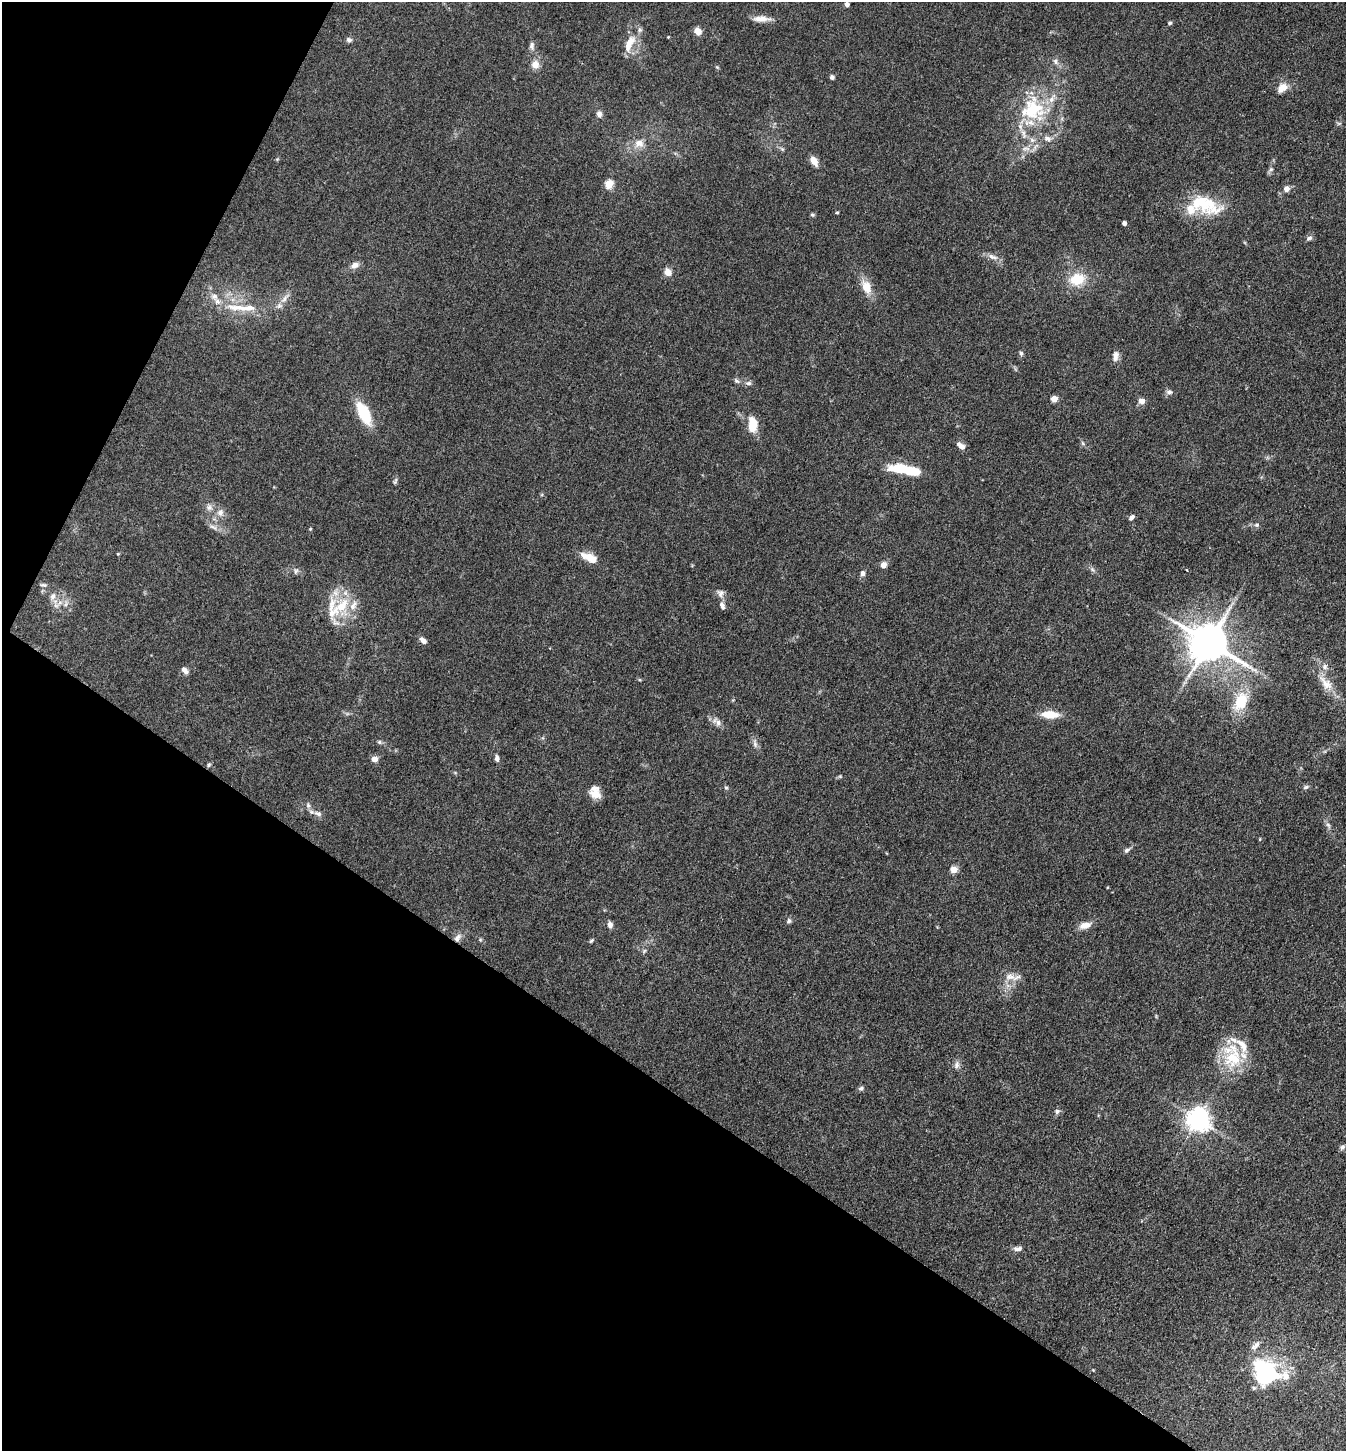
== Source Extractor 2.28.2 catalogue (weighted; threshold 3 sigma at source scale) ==
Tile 9 of 4 x 4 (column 1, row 3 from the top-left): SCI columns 287-1630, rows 1452-2900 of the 5808 x 5800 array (HDU 1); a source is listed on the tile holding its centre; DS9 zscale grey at full resolution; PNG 1348 x 1453 px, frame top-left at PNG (2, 2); no overlay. Shown black and unused: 31% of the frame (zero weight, under 3 of 4 exposures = <1% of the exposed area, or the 3 px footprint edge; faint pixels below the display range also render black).
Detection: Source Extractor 2.28.2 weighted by HDU 2 'WHT'; one run over the whole footprint, this tile lists its part. Background 0.0794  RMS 0.0061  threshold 0.0276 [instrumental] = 3 sigma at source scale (4.5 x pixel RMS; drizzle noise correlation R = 1.50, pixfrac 1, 0.05/0.05 arcsec/px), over >= 5 px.
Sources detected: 127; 5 inside a brighter object's white glare — not listed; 15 inside a brighter listed object's ellipse — not listed separately; the other 107 listed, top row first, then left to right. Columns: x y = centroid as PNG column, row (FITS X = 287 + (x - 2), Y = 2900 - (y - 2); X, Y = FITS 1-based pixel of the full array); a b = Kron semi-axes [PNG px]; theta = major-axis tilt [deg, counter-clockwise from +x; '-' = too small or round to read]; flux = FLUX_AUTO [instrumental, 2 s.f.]
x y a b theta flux
847 4 4 4 - 3.6
762 19 24 7 0 5.9
1169 23 5 4 - 1.1
698 31 6 6 - 7.5
668 37 3 2 - 0.44
349 40 7 7 - 1.7
629 43 26 11 66 10
532 46 12 6 -86 2.3
1055 61 10 6 -56 2.1
535 64 10 9 - 5.1
717 67 5 4 - 0.72
832 77 5 5 - 1.4
1282 88 15 10 39 5.8
1032 109 36 33 -78 44
599 114 9 7 -77 2.3
639 143 13 11 1 5.9
1026 148 14 6 0 3.7
782 149 7 4 -45 1.1
277 159 4 4 - 0.64
814 161 11 6 -55 5.8
1271 169 8 6 44 1.5
609 184 5 5 - 22
1286 189 7 6 - 3.1
1204 204 53 21 -20 29
837 213 4 3 - 0.74
812 215 6 4 -21 0.9
1124 223 4 4 - 2.2
1309 238 8 6 30 1.7
992 257 17 7 -19 3.7
354 265 13 8 27 3.4
668 272 9 8 - 4.5
1077 279 19 15 17 16
866 287 19 11 -66 9.3
215 296 12 11 - 5.4
285 298 20 6 52 4.5
238 308 43 10 -6 16
1021 353 6 5 - 1.3
1116 356 14 8 83 3.4
736 381 9 5 -44 1.5
748 383 9 6 0 1.8
1169 392 8 7 - 2
1054 399 4 4 - 11
1142 401 7 6 - 3.6
364 413 21 10 -63 28
752 428 8 7 - 11
961 446 11 6 -39 3.7
897 469 26 12 0 15
395 481 9 4 56 1.1
209 507 10 9 - 3.2
220 513 11 10 - 4.1
1131 517 8 5 44 1.9
1257 525 7 5 20 1.3
213 527 16 5 -23 2.8
310 529 4 3 - 0.56
118 554 4 4 - 0.59
589 558 22 10 -24 8.3
883 565 7 6 - 3.7
1092 569 6 5 - 1.3
1187 570 3 3 - 0.71
296 571 9 7 77 1.7
862 573 6 6 - 2.6
43 585 9 5 -6 1.3
720 593 12 9 -65 3.1
53 596 11 8 76 3.5
341 606 46 17 71 23
722 606 11 6 -72 2.5
423 640 9 5 -40 2.9
1209 643 12 10 -29 2200
185 670 9 6 -47 3
1184 683 8 5 45 1.6
1326 684 26 12 -52 11
1241 701 25 15 65 20
1050 714 18 8 -3 11
718 722 14 8 -64 3.3
379 742 6 5 - 1.1
755 743 14 6 -81 2.5
497 758 8 5 -87 2
374 759 5 5 - 7.1
209 765 6 5 - 0.91
840 776 5 5 - 0.8
1306 787 7 5 18 1.3
726 788 5 5 - 0.9
595 792 14 10 -68 7.1
308 805 8 6 -88 1.6
318 813 12 7 -21 2.8
1328 825 9 5 -59 1.7
1260 839 5 3 - 0.46
1127 850 9 5 37 1.6
953 869 5 5 - 13
789 921 7 6 - 1.4
610 925 7 6 - 3
1085 925 15 8 15 5.4
457 938 13 7 53 3.5
480 940 5 5 - 0.75
591 941 6 4 41 0.93
644 951 7 4 45 0.94
1010 977 18 10 -8 6.3
1233 1057 40 24 79 29
957 1065 11 7 74 2.5
861 1088 7 6 - 1.4
1057 1111 7 6 - 1.6
1198 1119 8 7 - 530
1342 1147 8 6 43 1.6
1018 1249 13 6 3 2.6
1257 1344 12 7 49 3
1263 1367 33 19 -8 34
1093 1370 4 3 - 0.54
Overlapping masked pixels (flux is a lower limit): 1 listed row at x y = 457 938